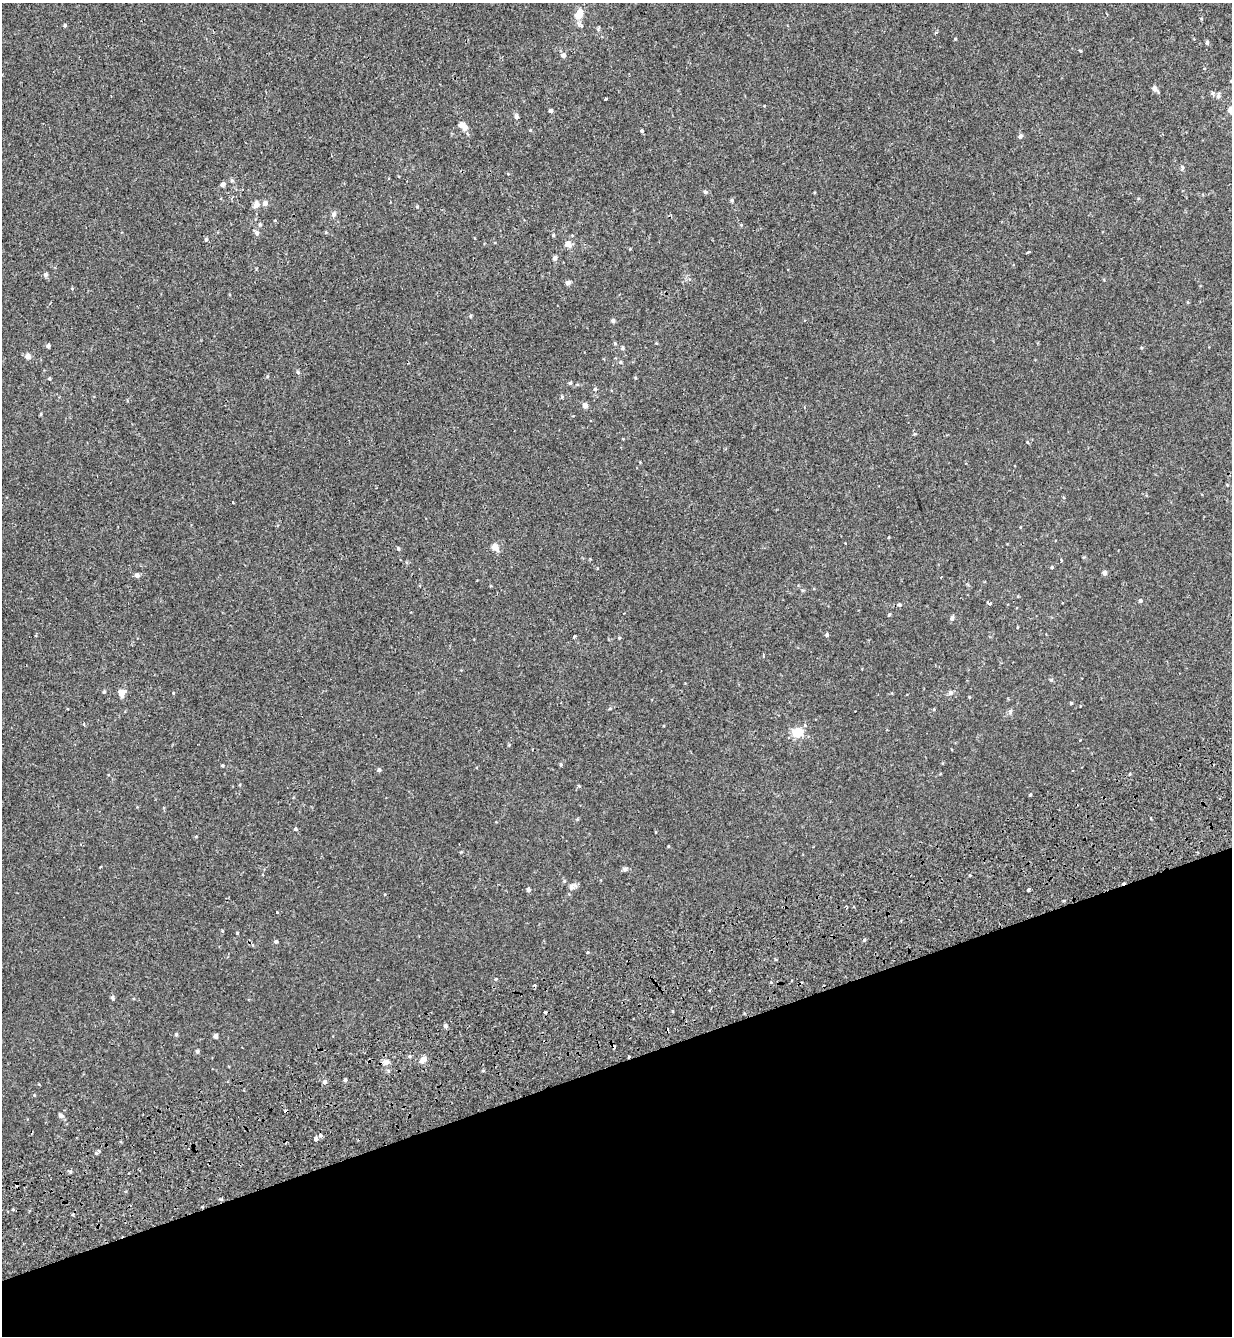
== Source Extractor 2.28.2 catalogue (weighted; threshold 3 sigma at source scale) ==
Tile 14 of 4 x 4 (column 2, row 4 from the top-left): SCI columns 1475-2704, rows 153-1486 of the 5460 x 5640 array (HDU 1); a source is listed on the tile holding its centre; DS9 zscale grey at full resolution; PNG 1234 x 1338 px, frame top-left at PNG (2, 3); no overlay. Shown black and unused: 21% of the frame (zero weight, under 2 of 3 exposures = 11% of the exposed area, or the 3 px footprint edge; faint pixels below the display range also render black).
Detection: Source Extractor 2.28.2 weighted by HDU 2 'WHT'; one run over the whole footprint, this tile lists its part. Background -1.86e-04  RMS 0.0033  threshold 0.0147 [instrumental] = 3 sigma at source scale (4.5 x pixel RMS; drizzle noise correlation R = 1.50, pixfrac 1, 0.0396/0.0396 arcsec/px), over >= 5 px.
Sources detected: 141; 10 cosmic-ray / hot-pixel residue — not listed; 2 inside a brighter listed object's ellipse — not listed separately; the other 129 listed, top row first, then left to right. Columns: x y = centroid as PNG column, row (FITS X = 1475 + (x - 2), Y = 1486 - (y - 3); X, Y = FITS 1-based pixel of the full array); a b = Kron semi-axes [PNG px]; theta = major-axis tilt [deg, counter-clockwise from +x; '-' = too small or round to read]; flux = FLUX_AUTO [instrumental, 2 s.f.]
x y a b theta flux
579 14 14 8 67 3.9
65 25 5 4 - 0.44
936 33 5 3 - 0.37
955 39 4 3 - 0.28
1207 42 5 4 - 0.62
1081 51 5 3 - 0.3
563 55 6 6 - 1.2
1204 68 3 3 - 0.49
1231 81 3 3 - 0.27
1155 89 7 5 -43 1.3
1213 93 6 5 - 0.67
1218 96 7 5 86 0.89
605 99 3 3 - 1.4
1230 110 7 5 83 1.3
551 111 4 4 - 0.81
517 117 7 5 -90 1
465 127 9 7 76 1.4
642 131 4 4 - 0.47
1020 136 6 5 - 0.77
1182 168 9 5 83 0.65
232 180 6 5 - 0.56
223 184 6 5 - 1.1
705 192 5 4 - 0.66
732 200 5 4 - 0.57
265 203 6 5 - 1.4
256 204 10 8 65 1.7
417 207 4 4 - 0.35
334 214 7 6 - 0.91
260 224 6 5 - 0.56
741 225 5 4 - 0.32
257 233 8 5 -58 0.94
553 235 4 4 - 0.4
474 238 3 2 - 0.29
206 240 5 4 - 0.53
568 244 9 7 -37 2
630 249 4 4 - 0.25
1029 252 4 3 - 0.76
555 258 5 4 - 1.1
46 275 6 5 - 0.7
568 283 6 5 - 0.83
72 289 5 3 - 0.26
1188 302 4 4 - 0.31
470 316 5 3 - 0.33
613 320 5 5 - 0.77
615 343 4 4 - 0.42
656 343 4 3 - 0.25
48 346 4 4 - 1.1
1141 347 5 3 - 0.29
622 348 6 4 -90 0.47
28 356 5 5 - 2
620 362 6 5 - 0.56
635 378 4 3 - 0.28
49 379 4 4 - 0.42
570 383 5 4 - 0.52
595 389 6 5 - 0.49
562 397 5 4 - 0.4
585 405 5 4 - 1.9
41 414 5 3 - 0.31
1027 442 4 3 - 0.27
233 502 3 2 - 0.29
1020 527 4 2 - 0.2
889 537 4 2 - 0.22
495 547 10 7 -53 2
398 549 5 4 - 0.41
1052 567 4 4 - 0.4
1104 573 5 4 - 1.4
137 575 5 5 - 1.1
1140 601 5 4 - 0.58
989 603 4 3 - 1.8
899 605 5 5 - 0.53
889 615 5 3 - 0.39
952 618 7 5 67 0.8
36 635 4 3 - 0.31
827 635 4 4 - 0.61
574 636 4 3 - 0.44
619 638 4 4 - 0.34
1051 680 5 5 - 0.41
104 692 5 4 - 0.34
122 693 9 8 - 2.3
173 693 4 3 - 0.23
950 693 7 7 - 0.87
969 697 4 3 - 0.27
1071 703 4 4 - 0.42
934 709 4 3 - 0.31
1010 712 8 6 74 0.74
797 732 13 10 1 5.6
509 745 6 3 45 0.3
561 764 5 4 - 0.44
222 765 4 3 - 0.34
379 770 5 4 - 0.73
579 786 5 4 - 0.31
1030 795 4 3 - 0.4
577 819 5 4 - 0.33
295 829 5 5 - 0.49
668 846 3 3 - 0.28
100 866 3 2 - 0.39
625 869 7 5 4 0.81
970 875 4 3 - 0.31
564 881 5 4 - 0.34
571 887 10 8 64 1.5
528 889 5 5 - 0.67
1029 890 3 3 - 2.2
277 912 3 3 - 0.29
222 931 5 3 - 0.31
237 933 3 3 - 0.3
864 940 4 4 - 0.47
276 941 4 4 - 0.67
587 952 5 3 - 0.3
496 979 4 4 - 0.35
112 998 6 4 -66 0.57
545 1012 4 3 - 1.1
445 1026 5 4 - 0.97
176 1034 5 4 - 0.47
216 1036 4 4 - 1.2
614 1047 4 3 - 1.1
197 1051 5 4 - 0.61
409 1056 5 4 - 0.47
423 1059 7 5 47 2.9
386 1062 8 7 - 1.5
483 1071 5 3 - 0.34
345 1080 4 3 - 0.72
324 1082 6 5 - 0.93
34 1095 4 3 - 0.25
61 1115 8 6 -32 0.86
320 1135 4 4 - 0.7
316 1138 4 3 - 9.3
96 1153 5 5 - 0.56
70 1172 6 3 72 0.41
13 1209 4 4 - 0.38
Overlapping masked pixels (flux is a lower limit): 1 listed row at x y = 614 1047
Isophote crosses this tile's border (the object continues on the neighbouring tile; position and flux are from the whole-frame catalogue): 2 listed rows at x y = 1231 81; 1230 110
Unlisted compact peaks at least as high as the median listed source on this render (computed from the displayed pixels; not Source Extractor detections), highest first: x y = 298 372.